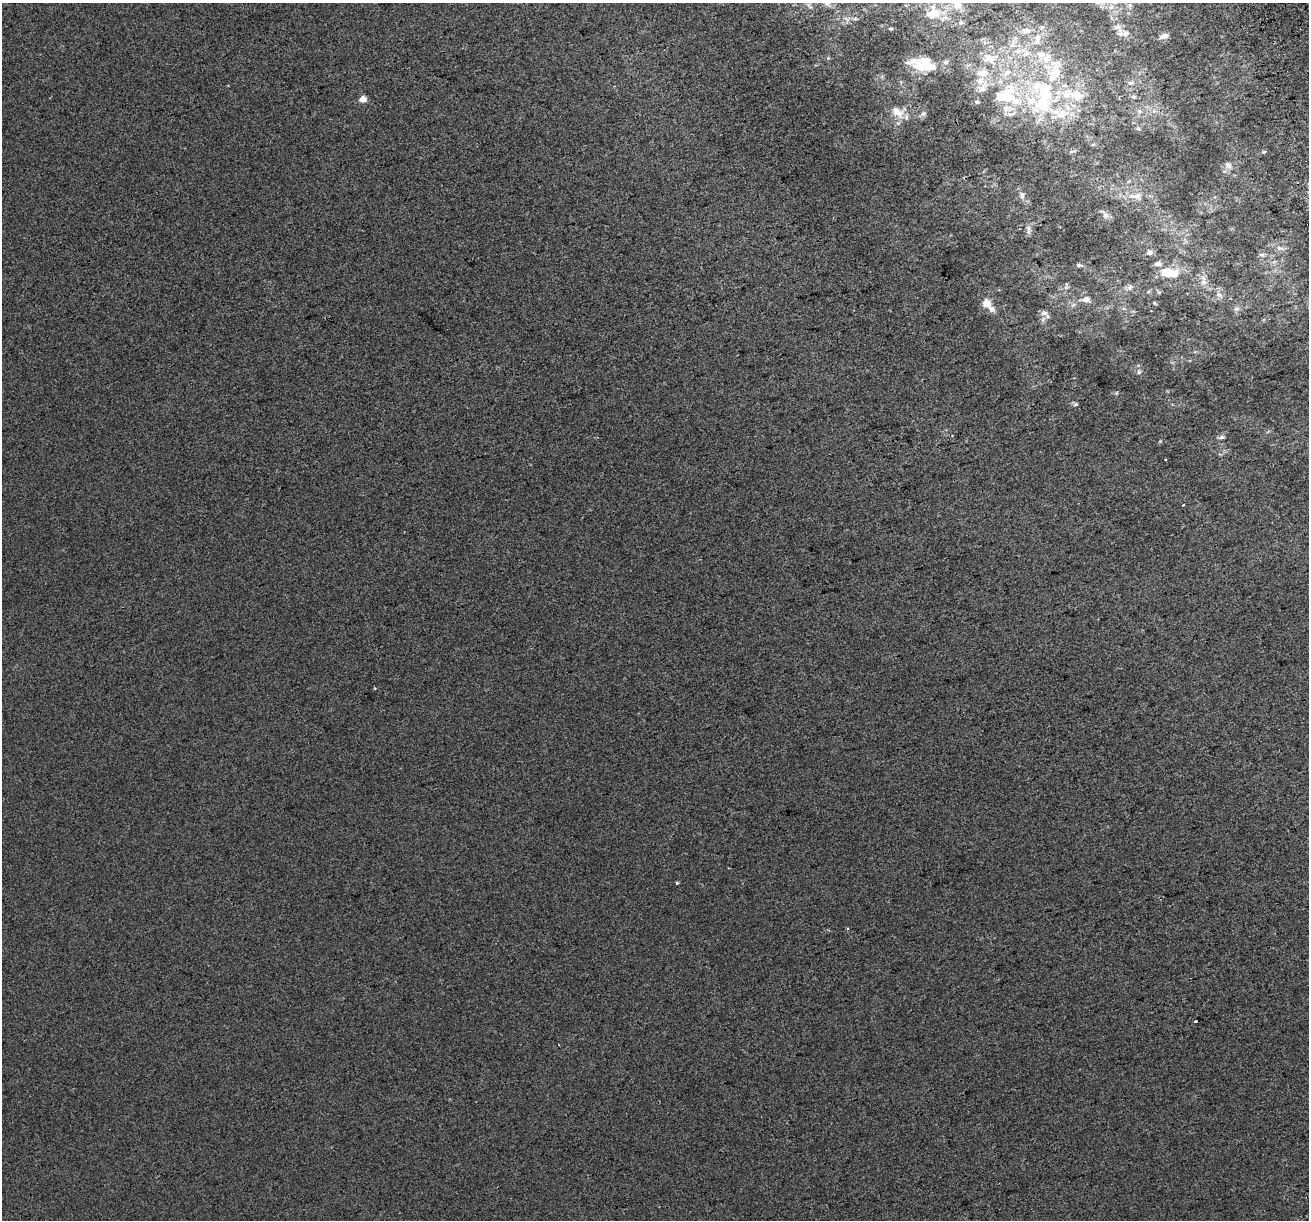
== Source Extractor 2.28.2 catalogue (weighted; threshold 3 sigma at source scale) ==
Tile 10 of 4 x 4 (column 2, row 3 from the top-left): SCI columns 1351-2657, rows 1340-2557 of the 5314 x 5062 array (HDU 1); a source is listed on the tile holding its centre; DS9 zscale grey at full resolution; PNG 1311 x 1222 px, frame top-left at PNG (2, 3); no overlay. Shown black and unused: <1% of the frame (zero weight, under 2 of 3 exposures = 2% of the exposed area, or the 3 px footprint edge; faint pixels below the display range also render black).
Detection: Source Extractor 2.28.2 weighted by HDU 2 'WHT'; one run over the whole footprint, this tile lists its part. Background 7.35e-04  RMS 0.0073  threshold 0.0327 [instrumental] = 3 sigma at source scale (4.5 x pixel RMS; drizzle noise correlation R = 1.50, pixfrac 1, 0.0396/0.0396 arcsec/px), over >= 5 px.
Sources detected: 74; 2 inside a brighter object's white glare — not listed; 16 inside a brighter listed object's ellipse — not listed separately; the other 56 listed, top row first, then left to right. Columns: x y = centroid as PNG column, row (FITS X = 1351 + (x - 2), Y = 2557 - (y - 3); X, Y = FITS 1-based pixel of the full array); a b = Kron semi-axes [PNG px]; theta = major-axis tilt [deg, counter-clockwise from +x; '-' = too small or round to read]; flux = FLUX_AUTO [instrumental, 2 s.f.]
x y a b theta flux
827 3 10 8 -37 4
957 5 15 12 -36 8.9
933 13 18 15 26 16
961 23 7 6 - 1.8
1118 27 9 6 41 2.5
890 29 6 3 5 0.88
1026 30 12 7 -5 4.5
1126 33 9 8 - 3.4
1164 36 11 6 21 3.7
1037 37 11 9 82 5
1018 51 9 6 5 3.4
988 58 17 13 -13 11
1047 58 15 10 56 8.4
946 62 8 6 -13 1.8
920 66 19 16 -18 14
1007 72 13 7 44 5.9
982 73 15 10 4 8.5
1055 74 24 14 60 16
1130 83 8 5 6 1.6
982 88 21 11 51 10
1133 97 7 6 - 1.5
363 99 5 4 - 9.4
1042 105 52 29 -21 77
897 112 18 11 -34 9.3
923 114 9 6 62 2
1138 128 6 5 - 1.2
1093 144 6 4 3 0.86
1264 152 6 4 21 1
1228 165 10 9 - 3.5
1022 195 10 6 -88 2.9
1132 196 11 7 -8 4.5
1105 215 9 8 - 3
1028 228 10 6 -73 2.6
1280 248 12 6 -12 3.4
1149 252 8 6 9 2.9
1262 255 8 5 -6 1.8
1158 264 9 6 7 2.7
1079 265 8 5 -6 1.6
1172 274 17 15 4 12
1203 281 15 7 -88 4.4
1066 286 11 4 77 1.9
1130 287 8 7 - 2.4
1219 295 8 6 -21 2.2
1086 299 11 8 2 4.7
986 303 12 10 -42 6.8
1155 303 5 3 - 0.81
1236 309 8 6 13 2.1
1044 313 10 7 -19 3.6
1139 372 8 6 88 2
1075 404 7 6 - 1.4
1222 437 9 5 13 1.7
1165 460 3 2 - 0.78
1183 505 3 3 - 1.8
677 883 3 3 - 3
847 929 3 3 - 2.5
1195 1021 3 3 - 4
Isophote crosses this tile's border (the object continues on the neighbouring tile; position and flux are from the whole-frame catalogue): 2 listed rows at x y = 827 3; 957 5
Unlisted compact peaks at least as high as the median listed source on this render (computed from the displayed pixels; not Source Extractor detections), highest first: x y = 828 58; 375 688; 1160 441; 1116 393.